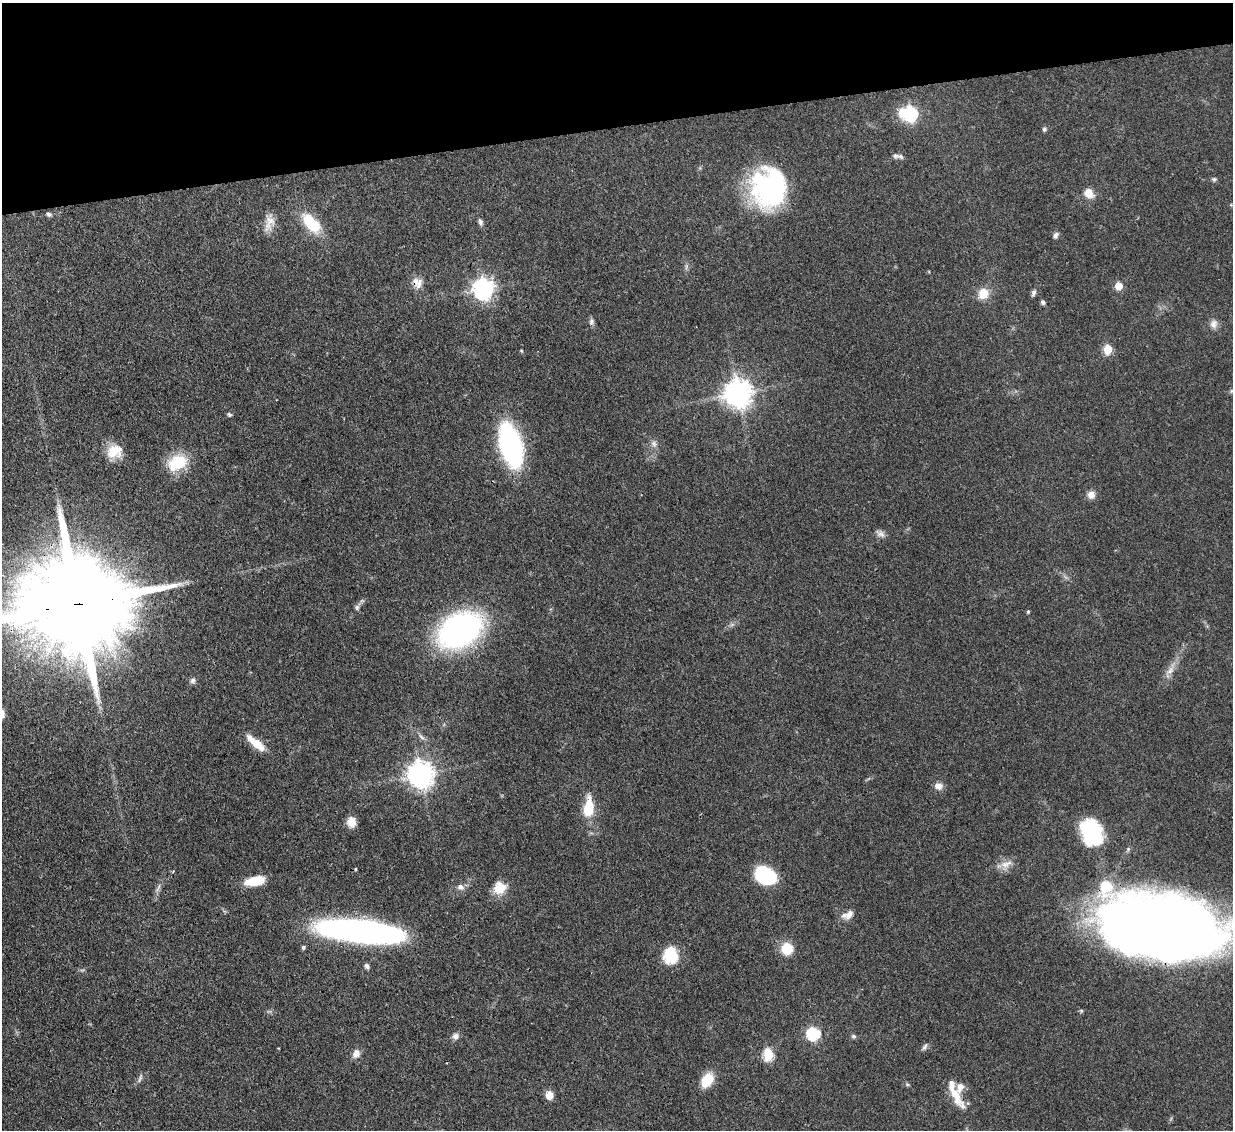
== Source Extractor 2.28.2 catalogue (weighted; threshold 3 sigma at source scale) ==
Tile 3 of 4 x 4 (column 3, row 1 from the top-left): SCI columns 2542-3772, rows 3599-4726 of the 5081 x 5061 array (HDU 1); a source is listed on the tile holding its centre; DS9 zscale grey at full resolution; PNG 1235 x 1132 px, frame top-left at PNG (2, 3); no overlay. Shown black and unused: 11% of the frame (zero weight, under 3 of 4 exposures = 9% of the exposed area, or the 3 px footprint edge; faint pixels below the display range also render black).
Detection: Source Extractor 2.28.2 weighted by HDU 2 'WHT'; one run over the whole footprint, this tile lists its part. Background 0.0967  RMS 0.0047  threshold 0.021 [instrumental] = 3 sigma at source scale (4.5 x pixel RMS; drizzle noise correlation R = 1.50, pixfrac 1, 0.05/0.05 arcsec/px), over >= 5 px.
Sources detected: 74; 1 inside a brighter object's white glare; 1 cosmic-ray / hot-pixel residue — not listed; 5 inside a brighter listed object's ellipse — not listed separately; the other 67 listed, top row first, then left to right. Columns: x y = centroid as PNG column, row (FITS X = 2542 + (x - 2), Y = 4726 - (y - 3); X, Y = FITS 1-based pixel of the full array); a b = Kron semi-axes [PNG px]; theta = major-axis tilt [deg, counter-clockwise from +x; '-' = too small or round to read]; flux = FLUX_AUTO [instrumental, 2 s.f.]
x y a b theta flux
910 113 7 6 - 97
1044 129 7 5 64 0.96
895 156 9 7 -25 1.4
1214 179 6 5 - 0.87
769 189 40 34 -85 78
1089 193 12 10 -58 5.2
49 214 6 5 - 1
480 222 10 6 -72 1.4
269 223 24 11 75 5.3
311 223 24 12 -47 18
1056 235 8 5 57 1.6
686 266 9 3 85 1
419 283 17 8 70 3.5
1118 286 5 5 - 12
484 288 8 7 - 280
983 293 13 12 - 7.2
1033 293 10 5 71 1.4
1043 302 6 5 - 1
591 322 9 6 -87 1.4
1214 324 12 10 81 2.7
1108 349 5 5 - 19
521 350 5 3 - 0.43
1231 391 6 4 71 0.76
738 393 9 8 - 600
229 414 6 4 -28 0.79
654 444 9 8 - 2
511 445 30 14 -74 120
114 451 20 15 24 9.5
177 463 24 17 31 17
1091 495 9 8 - 3.4
880 534 13 7 -24 2.1
79 604 41 22 7 17000
357 607 8 6 76 1.2
1028 612 5 4 - 0.59
459 630 32 22 33 150
1170 671 14 7 40 3.1
193 681 8 6 33 1.4
421 737 10 5 -39 1.6
256 743 26 8 -39 8.6
420 774 9 8 - 530
939 786 10 8 -3 3.1
588 808 16 7 82 21
351 822 11 9 -79 5.1
1091 832 27 19 -67 37
1006 864 18 8 16 4.3
766 875 20 14 -27 35
255 881 19 9 10 12
460 887 10 8 -23 2.2
499 888 14 13 - 8.4
849 914 13 8 54 3.3
1163 928 108 54 -7 640
360 931 73 18 -7 190
303 947 5 5 - 0.81
787 949 12 12 - 10
670 955 19 16 89 14
367 966 7 5 -50 1.3
813 1033 6 6 - 58
455 1036 9 8 - 1.9
853 1036 6 5 - 0.98
925 1047 11 5 56 1.3
356 1054 11 8 61 3.2
768 1055 6 5 - 36
140 1078 14 4 72 1.2
707 1080 16 11 55 10
907 1084 6 4 -19 0.63
954 1093 46 10 -60 9.7
549 1095 9 7 -86 4.4
Overlapping masked pixels (flux is a lower limit): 3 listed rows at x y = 79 604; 1163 928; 954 1093
Isophote crosses this tile's border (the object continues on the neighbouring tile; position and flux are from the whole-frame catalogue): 2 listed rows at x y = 79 604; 1163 928